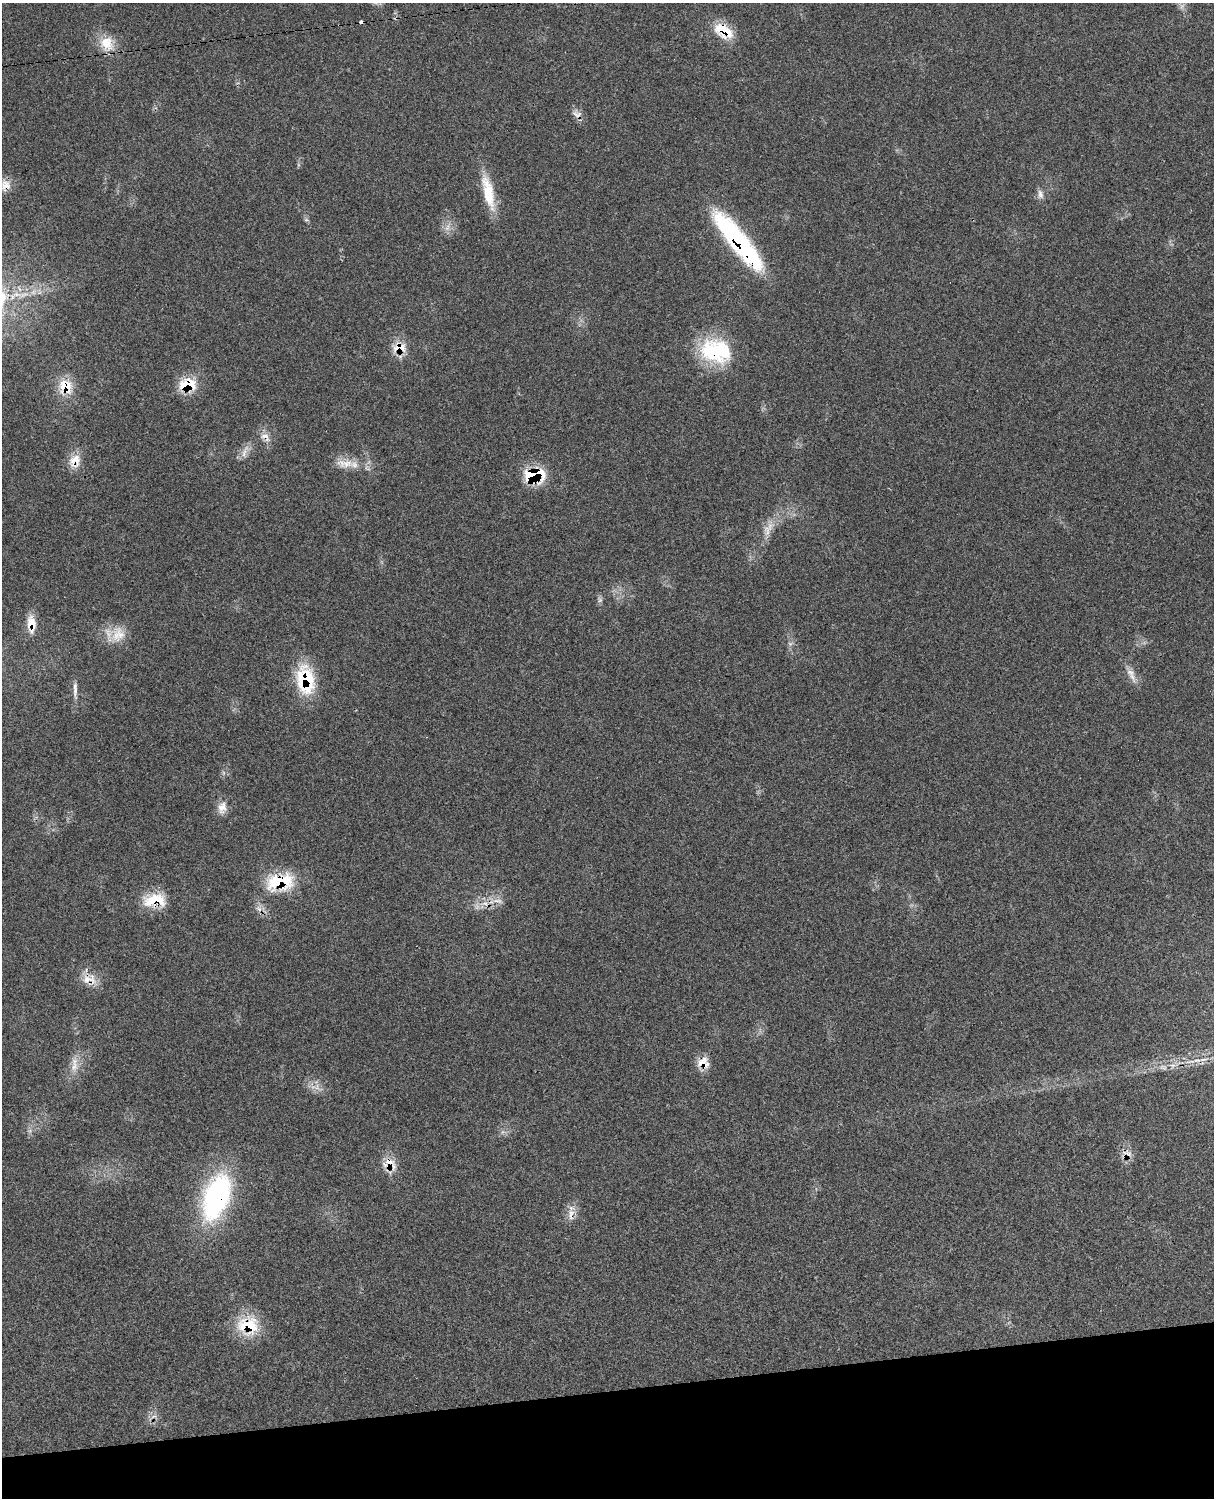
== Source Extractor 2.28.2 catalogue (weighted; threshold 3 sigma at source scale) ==
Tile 10 of 4 x 3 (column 2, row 3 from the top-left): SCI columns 1334-2545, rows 276-1771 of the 5090 x 4928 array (HDU 1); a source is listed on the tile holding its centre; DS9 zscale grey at full resolution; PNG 1216 x 1500 px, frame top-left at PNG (2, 3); no overlay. Shown black and unused: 7% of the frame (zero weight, under 3 of 4 exposures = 6% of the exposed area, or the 3 px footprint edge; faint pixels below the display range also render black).
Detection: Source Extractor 2.28.2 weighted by HDU 2 'WHT'; one run over the whole footprint, this tile lists its part. Background 0.0815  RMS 0.0058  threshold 0.0263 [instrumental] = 3 sigma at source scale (4.5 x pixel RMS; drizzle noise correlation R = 1.50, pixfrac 1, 0.05/0.05 arcsec/px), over >= 5 px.
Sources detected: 49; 1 too faint to see at this stretch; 2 cosmic-ray / hot-pixel residue — not listed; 2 inside a brighter listed object's ellipse — not listed separately; the other 44 listed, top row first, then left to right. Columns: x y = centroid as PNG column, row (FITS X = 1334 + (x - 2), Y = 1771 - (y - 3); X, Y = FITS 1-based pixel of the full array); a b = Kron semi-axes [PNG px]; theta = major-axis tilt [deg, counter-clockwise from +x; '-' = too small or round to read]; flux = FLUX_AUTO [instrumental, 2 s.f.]
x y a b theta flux
723 31 28 16 -31 16
107 44 23 20 -52 13
576 114 14 10 -29 3.7
5 185 16 15 - 6.6
488 192 45 12 -77 20
1040 194 13 7 -79 3
306 220 7 4 0 0.91
447 227 12 6 72 3.3
738 241 68 15 -51 110
17 294 16 7 -2 6.1
399 347 21 14 -3 10
714 353 42 30 -43 41
187 385 24 16 8 17
65 387 22 20 -68 15
265 437 17 10 -40 5
245 451 22 7 66 4.4
75 461 20 15 68 9
345 463 28 12 0 10
535 475 24 16 3 28
768 529 27 11 57 9.2
600 600 8 6 90 1.6
31 624 21 10 -86 9.3
118 634 26 20 44 13
790 644 6 6 - 1.4
1130 672 15 10 -40 4.9
305 680 33 20 -82 36
75 691 23 5 -89 3.8
222 807 18 12 69 5.6
280 882 36 22 9 32
154 900 32 18 4 18
484 903 14 6 10 4.7
89 979 22 16 -8 9.1
1203 1059 14 4 7 2.6
703 1062 17 15 -9 7.4
74 1067 15 10 71 6.3
1163 1067 11 7 -23 3
317 1087 17 9 -32 5.3
503 1132 7 4 -17 1.4
1128 1153 16 10 -31 4.9
389 1164 22 15 -22 9.3
216 1197 56 29 70 95
571 1214 19 10 84 5.6
248 1326 30 23 -4 25
154 1416 10 4 18 1.9
Overlapping masked pixels (flux is a lower limit): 21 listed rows (the first 20) at x y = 723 31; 5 185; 738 241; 399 347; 714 353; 187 385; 65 387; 265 437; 75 461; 535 475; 31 624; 305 680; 280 882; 154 900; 89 979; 703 1062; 1128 1153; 389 1164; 216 1197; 571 1214
Isophote crosses this tile's border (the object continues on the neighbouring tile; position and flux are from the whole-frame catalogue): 1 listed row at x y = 5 185